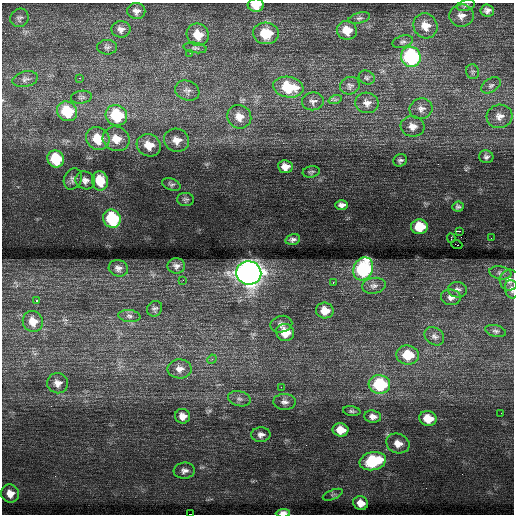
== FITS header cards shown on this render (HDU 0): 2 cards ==
NAXIS1  =                  512 / Axis length
NAXIS2  =                  512 / Axis length

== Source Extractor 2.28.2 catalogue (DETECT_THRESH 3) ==
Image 512 x 512 px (HDU 0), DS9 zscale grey, 1 PNG px = 1 image px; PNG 516 x 516 px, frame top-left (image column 1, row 512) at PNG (2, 3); each listed source drawn as its Kron ellipse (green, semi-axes under 4 px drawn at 4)
Background 1.15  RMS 0.86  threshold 2.59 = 3 sigma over >= 5 px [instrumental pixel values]
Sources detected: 102; all 102 listed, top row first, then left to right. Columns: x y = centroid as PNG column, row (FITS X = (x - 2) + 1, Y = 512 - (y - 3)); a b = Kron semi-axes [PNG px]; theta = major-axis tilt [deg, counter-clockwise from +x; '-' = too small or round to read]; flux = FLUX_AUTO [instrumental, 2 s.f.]
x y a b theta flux
256 5 8 6 0 970
466 5 9 5 16 120
487 10 6 6 - 230
136 11 9 8 - 300
461 16 12 11 - 430
19 18 9 9 - 190
359 18 11 5 13 160
425 26 13 11 -57 800
121 29 9 8 - 300
347 30 10 9 - 820
266 33 13 10 -4 1500
198 35 11 10 - 990
403 42 10 6 17 180
107 47 10 7 0 170
195 48 12 5 -8 150
190 53 2 2 - 160
411 57 10 9 - 7600
472 72 7 6 - 130
80 78 3 2 - 180
367 78 8 6 -26 140
25 79 13 7 14 250
491 85 10 6 32 190
350 86 10 8 21 230
288 87 15 10 -10 2400
187 91 12 9 -20 280
81 97 10 6 8 180
335 100 7 4 19 110
313 101 11 9 7 250
367 103 11 10 - 400
421 109 11 10 - 380
67 111 10 9 - 2600
116 115 11 10 - 3200
499 116 13 11 15 500
239 117 12 11 - 680
413 126 12 10 -8 480
98 139 12 11 - 1400
116 139 14 12 -22 900
177 140 13 11 -22 600
149 145 12 11 - 860
486 157 7 6 - 170
56 159 9 8 - 2700
400 160 7 6 - 140
285 167 7 6 - 500
311 172 8 5 10 120
73 179 11 8 63 230
85 180 10 9 - 320
100 181 10 8 -80 1200
171 184 10 5 -20 140
186 199 8 6 -9 140
342 205 6 5 - 220
458 207 6 5 - 130
112 219 9 8 - 4000
419 227 8 7 - 1500
460 231 3 2 - 12000
451 238 4 3 - 660
491 238 2 2 - 53
293 239 7 5 14 170
457 245 6 2 -20 590
176 266 9 7 -8 240
118 268 10 8 -15 260
363 269 12 9 65 6500
249 273 12 11 - 47000
500 273 11 6 -10 200
183 280 2 2 - 40
510 280 10 10 - 330
333 282 3 2 - 210
374 286 12 8 10 270
511 289 9 6 -78 220
457 290 9 8 - 230
451 297 10 8 -7 270
37 300 3 3 - 49
155 309 8 7 - 140
325 311 9 8 - 680
129 316 11 6 -6 220
33 321 11 10 - 670
281 324 11 8 12 290
496 331 10 5 -15 160
285 333 9 8 - 1100
434 336 10 8 -35 250
407 355 11 9 -6 1600
212 359 5 4 - 64
180 369 12 9 -1 410
58 383 10 10 - 390
379 384 11 9 -5 3900
281 387 2 2 - 280
239 399 11 7 -14 260
284 402 11 8 -3 290
352 411 9 4 -6 120
501 413 3 2 - 42
182 416 7 7 - 400
373 417 8 6 -8 280
428 418 9 7 -14 970
340 430 8 6 -8 770
261 435 9 7 4 260
398 443 12 9 -21 480
373 461 13 9 12 3600
184 471 10 8 6 280
10 493 9 9 - 570
333 495 10 4 22 140
361 503 7 6 - 520
283 513 7 3 4 370
190 514 4 2 - 930
At the frame edge (FLAGS 8, measured only in part): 5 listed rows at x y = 256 5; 510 280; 511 289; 283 513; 190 514